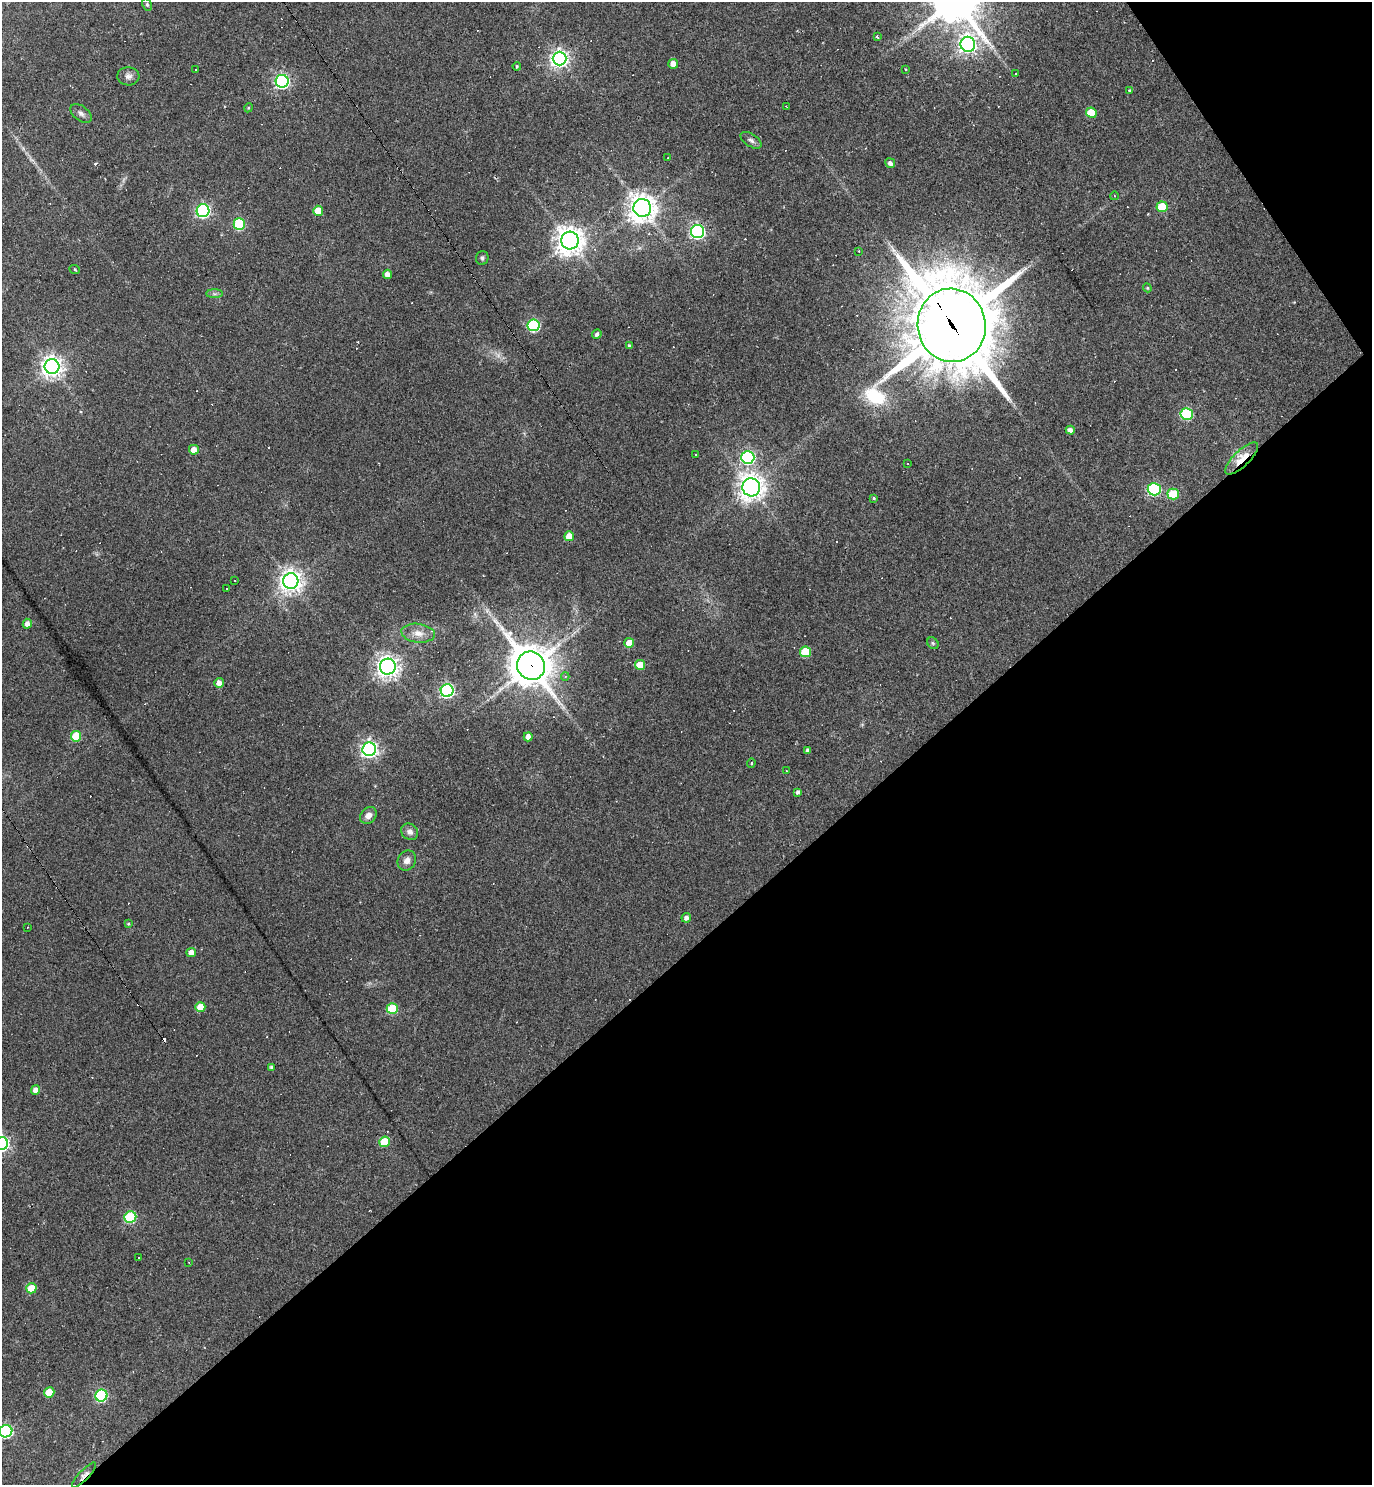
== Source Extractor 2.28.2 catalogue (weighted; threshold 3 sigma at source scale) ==
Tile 12 of 4 x 4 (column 4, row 3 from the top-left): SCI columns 4266-5635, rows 1484-2966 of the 5928 x 5933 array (HDU 1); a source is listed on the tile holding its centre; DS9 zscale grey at full resolution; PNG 1374 x 1487 px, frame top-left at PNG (2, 2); each listed source drawn as its Kron ellipse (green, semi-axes under 4 px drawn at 4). Shown black and unused: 38% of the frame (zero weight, under 2 of 3 exposures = <1% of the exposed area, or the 3 px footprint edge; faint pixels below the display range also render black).
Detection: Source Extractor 2.28.2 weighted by HDU 2 'WHT'; one run over the whole footprint, this tile lists its part. Background 0.103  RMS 0.0068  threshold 0.0304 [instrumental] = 3 sigma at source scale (4.5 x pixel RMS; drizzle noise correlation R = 1.50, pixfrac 1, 0.05/0.05 arcsec/px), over >= 5 px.
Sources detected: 125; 2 too faint to see at this stretch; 1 inside a brighter object's white glare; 30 cosmic-ray / hot-pixel residue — neither listed nor drawn; the other 92 listed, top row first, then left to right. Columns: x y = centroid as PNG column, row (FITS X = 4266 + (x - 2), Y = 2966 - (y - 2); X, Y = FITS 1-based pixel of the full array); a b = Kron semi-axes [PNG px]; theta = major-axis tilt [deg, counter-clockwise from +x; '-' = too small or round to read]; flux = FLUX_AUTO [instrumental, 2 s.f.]
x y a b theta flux
147 4 6 4 -64 0.96
877 36 3 3 - 10
968 44 7 7 - 260
559 59 7 7 - 300
673 64 5 4 - 5.6
517 66 4 3 - 0.66
196 70 3 3 - 1.4
906 70 4 3 - 0.72
1016 73 3 2 - 0.53
128 76 11 9 -3 3.1
282 81 6 6 - 170
1129 91 3 3 - 0.71
786 107 4 2 - 0.51
248 108 4 3 - 0.64
81 113 12 7 -39 2.8
1091 113 5 5 - 18
751 140 12 6 -33 2.4
668 158 3 2 - 0.46
890 163 5 4 - 2.3
1114 196 4 3 - 0.51
1162 207 6 5 - 24
642 208 9 9 - 830
203 211 6 6 - 140
318 211 5 5 - 13
239 224 6 5 - 53
697 231 6 6 - 180
570 241 9 9 - 850
859 251 3 2 - 0.52
482 258 7 6 - 1.5
75 270 5 3 - 0.71
387 274 4 4 - 3.7
1147 288 4 4 - 0.72
215 294 8 4 0 1.5
534 325 6 6 - 80
952 325 37 34 -81 8200
597 334 5 4 - 1.9
629 346 3 3 - 1.8
52 366 7 7 - 470
1187 414 6 6 - 63
1070 430 4 4 - 2.8
194 450 5 5 - 5.9
695 454 3 2 - 1
748 457 6 6 - 130
1242 458 21 8 44 14
908 464 3 2 - 0.43
751 487 9 9 - 640
1154 489 6 6 - 91
1173 494 6 5 - 29
874 498 3 3 - 0.74
569 536 5 5 - 11
235 580 3 2 - 0.56
291 581 8 7 - 540
226 589 2 2 - 0.49
27 624 5 4 - 3.7
418 633 17 9 -7 6.5
629 643 5 5 - 12
933 643 6 5 - 1.1
805 652 5 5 - 27
640 665 5 5 - 14
531 666 14 13 - 1600
388 667 8 8 - 480
565 676 4 3 - 1.2
219 683 5 4 - 4.5
447 691 6 6 - 160
76 736 5 5 - 28
528 737 4 4 - 4.4
369 749 7 6 - 260
808 750 4 4 - 2.1
751 763 5 4 - 0.91
787 771 3 2 - 0.35
798 792 4 4 - 1.9
368 815 9 7 48 4.2
410 832 9 7 -42 3.2
407 860 10 9 - 4.1
686 918 5 4 - 2.4
128 923 4 3 - 0.79
27 927 3 2 - 0.5
191 953 5 4 - 5.1
200 1007 5 5 - 11
392 1009 5 5 - 37
271 1067 4 4 - 1.2
36 1090 5 4 - 4.1
384 1142 5 5 - 23
2 1143 6 6 - 190
130 1217 6 5 - 60
138 1257 3 2 - 0.63
189 1262 2 2 - 0.49
31 1288 5 5 - 15
49 1392 5 5 - 18
101 1396 6 6 - 87
6 1431 6 6 - 120
84 1475 17 4 47 3.8
Overlapping masked pixels (flux is a lower limit): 4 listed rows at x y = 952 325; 1242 458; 531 666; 84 1475
Isophote crosses this tile's border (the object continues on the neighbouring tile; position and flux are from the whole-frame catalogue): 2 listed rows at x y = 2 1143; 6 1431